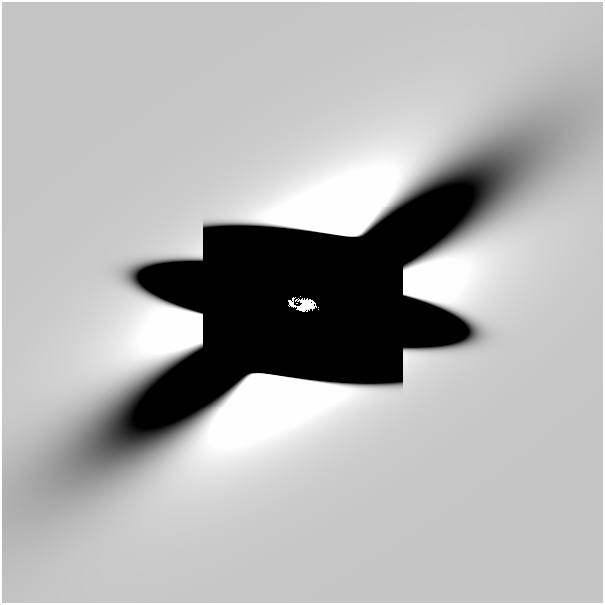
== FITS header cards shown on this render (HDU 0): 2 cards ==
NAXIS1  =                  601
NAXIS2  =                  601

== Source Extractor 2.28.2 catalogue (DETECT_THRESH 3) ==
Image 601 x 601 px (HDU 0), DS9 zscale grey, 1 PNG px = 1 image px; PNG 605 x 605 px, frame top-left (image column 1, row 601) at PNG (2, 2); no overlay
Background 2.89e-12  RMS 4.8e-12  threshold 1.43e-11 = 3 sigma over >= 5 px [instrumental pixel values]
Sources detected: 7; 6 with non-positive FLUX_AUTO (blend fragments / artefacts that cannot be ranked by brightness) are not listed; the other 1 listed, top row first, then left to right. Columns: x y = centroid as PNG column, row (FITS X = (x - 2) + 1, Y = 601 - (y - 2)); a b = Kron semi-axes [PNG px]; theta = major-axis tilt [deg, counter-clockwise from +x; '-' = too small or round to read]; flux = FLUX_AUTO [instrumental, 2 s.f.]
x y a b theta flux
305 305 13 8 19 2.1
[6 non-positive-flux detections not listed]